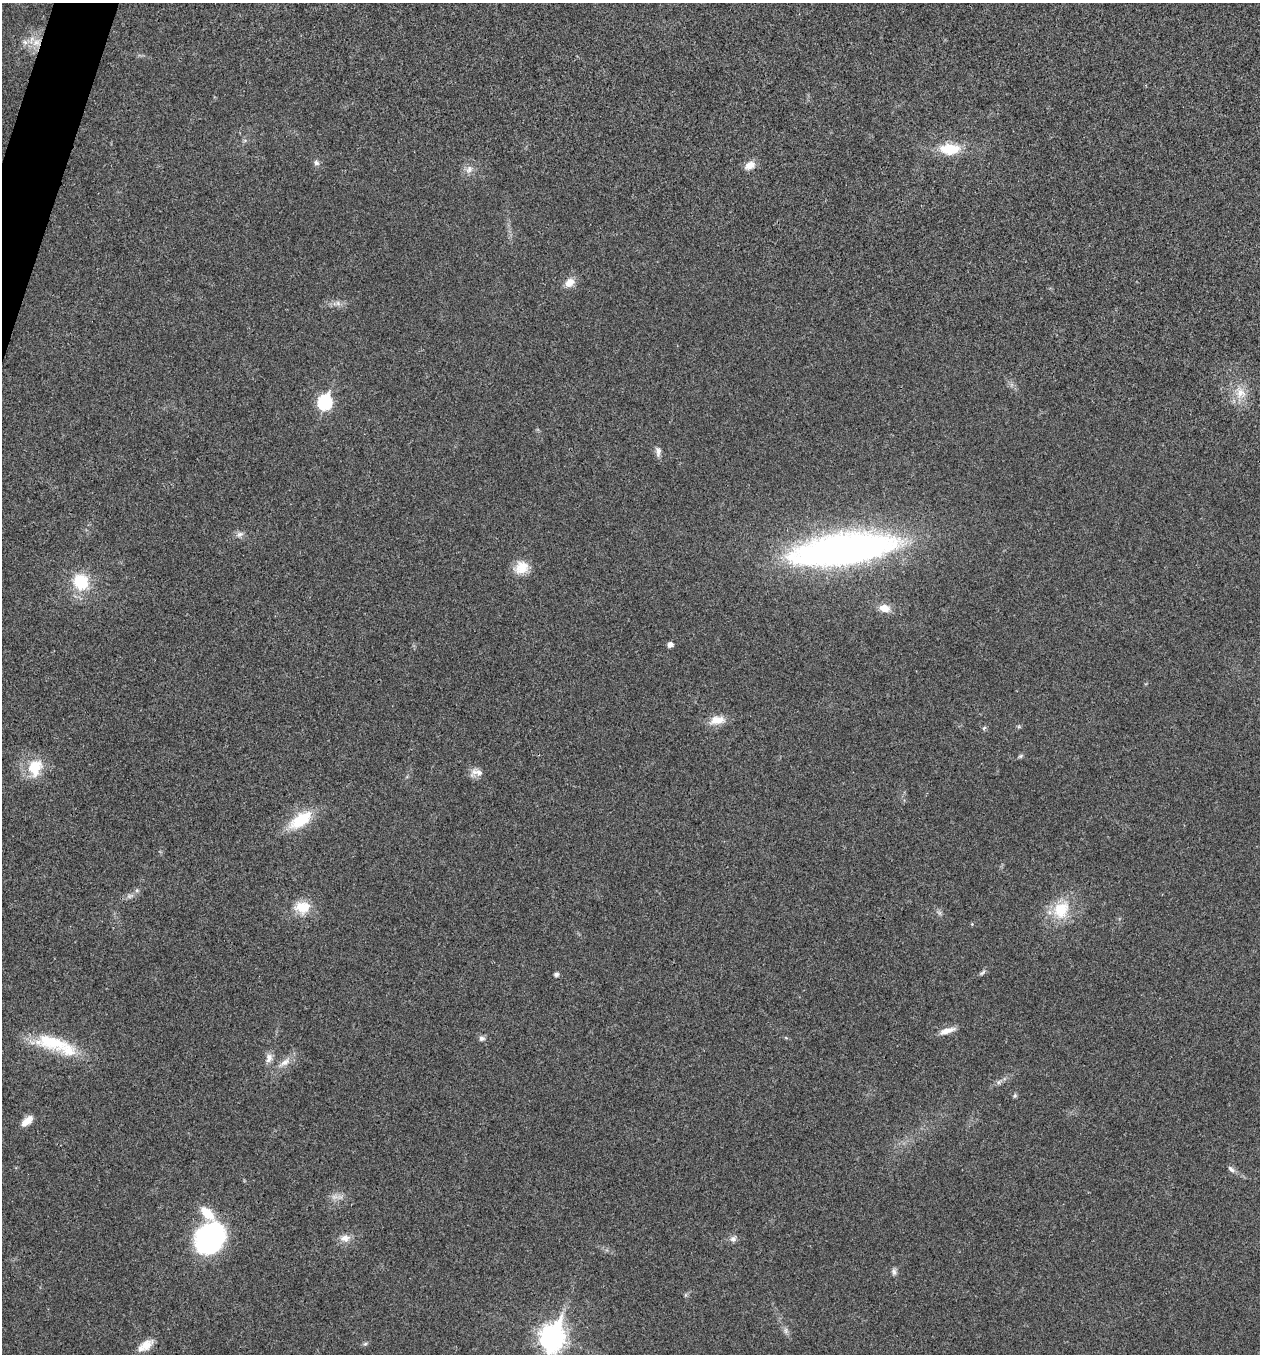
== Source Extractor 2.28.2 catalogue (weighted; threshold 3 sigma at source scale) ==
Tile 11 of 4 x 4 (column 3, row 3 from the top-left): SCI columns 2650-3907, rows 1358-2709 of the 5430 x 5416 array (HDU 1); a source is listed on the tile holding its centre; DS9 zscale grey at full resolution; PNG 1262 x 1356 px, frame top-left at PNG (2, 3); no overlay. Shown black and unused: <1% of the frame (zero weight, under 3 of 4 exposures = <1% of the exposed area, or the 3 px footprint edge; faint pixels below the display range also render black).
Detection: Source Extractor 2.28.2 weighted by HDU 2 'WHT'; one run over the whole footprint, this tile lists its part. Background 0.0236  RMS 0.0054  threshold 0.0242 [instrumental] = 3 sigma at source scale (4.5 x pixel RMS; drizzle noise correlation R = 1.50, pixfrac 1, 0.05/0.05 arcsec/px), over >= 5 px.
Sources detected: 49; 1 too faint to see at this stretch — not listed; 3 inside a brighter listed object's ellipse — not listed separately; the other 45 listed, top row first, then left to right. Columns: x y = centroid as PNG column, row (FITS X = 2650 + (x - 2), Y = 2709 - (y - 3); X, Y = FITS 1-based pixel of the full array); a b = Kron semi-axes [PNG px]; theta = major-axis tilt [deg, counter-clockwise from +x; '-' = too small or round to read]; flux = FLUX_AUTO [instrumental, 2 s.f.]
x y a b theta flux
36 43 13 10 0 6.5
950 149 27 13 -1 15
316 163 7 7 - 1.6
750 165 14 9 30 4.5
469 169 11 8 60 3.1
570 282 12 9 41 5.2
338 303 7 6 - 1.7
1241 393 17 13 -58 8.4
325 402 8 7 - 74
658 451 13 7 -85 2.5
240 534 9 7 24 2
843 550 90 25 8 310
521 567 19 15 30 8.7
81 582 16 14 -59 21
884 608 12 8 -11 5.8
670 644 5 5 - 2.9
717 720 21 10 8 7.2
984 728 7 4 45 0.81
1021 756 8 5 27 0.92
35 767 24 18 73 15
477 772 18 10 -2 4
300 820 30 14 34 20
137 890 6 4 45 0.97
302 907 21 15 3 11
1061 910 27 21 60 18
972 924 4 4 - 0.51
982 973 10 4 45 1.2
556 974 5 4 - 1.7
947 1031 22 7 17 4.5
482 1038 8 6 9 1.7
51 1042 47 19 -12 26
269 1058 13 8 77 3.3
285 1062 19 8 34 4.7
999 1082 7 4 71 0.97
1015 1096 7 5 69 0.84
27 1121 15 7 42 5.1
1231 1169 11 6 -41 1.9
345 1238 14 10 6 4.3
210 1239 30 25 53 88
733 1239 9 8 - 2.1
894 1272 10 6 -87 1.6
786 1330 10 4 -90 1.4
552 1337 11 9 74 430
365 1344 6 4 19 0.83
146 1345 22 10 34 6.6
Overlapping masked pixels (flux is a lower limit): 1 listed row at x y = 36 43
Isophote crosses this tile's border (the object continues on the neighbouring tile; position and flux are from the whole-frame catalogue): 1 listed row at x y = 552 1337